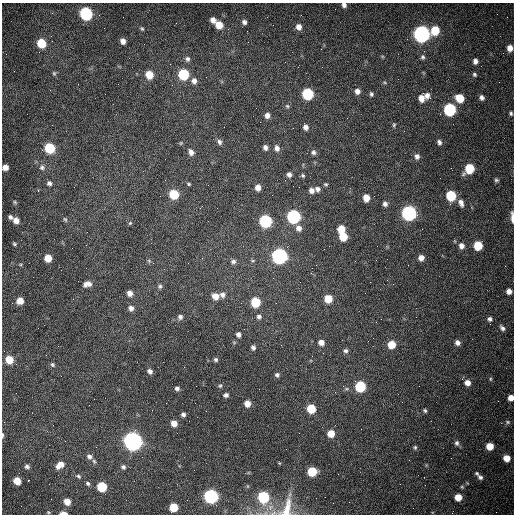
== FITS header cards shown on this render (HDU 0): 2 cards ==
NAXIS1  =                  512 /fastest changing axis
NAXIS2  =                  512 /next to fastest changing axis

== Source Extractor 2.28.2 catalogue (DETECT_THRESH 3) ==
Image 512 x 512 px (HDU 0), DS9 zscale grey, 1 PNG px = 1 image px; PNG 516 x 516 px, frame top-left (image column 1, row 512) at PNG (2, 3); no overlay
Background 1530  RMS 24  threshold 70.7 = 3 sigma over >= 5 px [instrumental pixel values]
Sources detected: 157; all 157 listed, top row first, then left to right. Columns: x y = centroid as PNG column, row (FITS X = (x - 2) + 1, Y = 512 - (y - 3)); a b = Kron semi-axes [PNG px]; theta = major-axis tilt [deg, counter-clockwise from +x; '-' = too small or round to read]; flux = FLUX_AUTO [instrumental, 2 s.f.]
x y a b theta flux
344 5 5 5 - 5.5e+03
86 13 7 7 - 2.3e+05
213 20 6 5 - 9.5e+03
244 22 6 5 - 4.7e+03
219 25 7 6 - 2.3e+04
299 27 7 6 - 8.8e+03
142 28 6 4 -48 2.2e+03
435 31 7 6 - 4.6e+04
421 34 7 7 - 7.3e+05
51 36 3 2 - 1.2e+03
123 41 6 5 - 8.4e+03
41 43 7 6 - 4.6e+04
510 48 7 6 - 1.2e+04
423 57 7 6 - 3.4e+03
187 59 6 6 - 4.7e+03
475 61 6 5 - 6.4e+03
54 73 6 5 - 2.6e+03
183 74 7 6 - 9.8e+04
474 74 6 5 - 2.8e+03
149 75 7 6 - 2.7e+04
194 81 7 7 - 7.1e+03
357 91 7 6 - 7.9e+03
105 94 2 2 - 7.4e+02
308 94 7 6 - 1.3e+05
371 94 6 5 - 3.2e+03
427 95 8 7 - 8.4e+03
482 97 6 5 - 5.2e+03
421 98 8 7 - 1.2e+04
460 98 7 6 - 3.2e+04
287 106 6 5 - 3.0e+03
450 110 7 6 - 2.0e+05
511 113 5 4 - 2.6e+03
267 115 6 6 - 7.6e+03
394 125 7 4 -89 2.4e+03
306 127 6 6 - 7.5e+03
293 128 2 2 - 7.3e+02
219 142 8 5 -66 4.6e+03
439 142 6 4 -69 4.4e+03
181 143 5 4 - 1.8e+03
265 147 7 5 -65 5.5e+03
49 148 7 6 - 7.2e+04
277 148 8 6 -73 7.2e+03
191 152 8 6 -66 7.4e+03
313 152 7 7 - 4.9e+03
417 156 7 6 - 5.9e+03
5 167 5 5 - 1.0e+04
42 167 8 8 - 5.3e+03
469 169 7 6 - 6.0e+04
289 175 7 6 - 5.3e+03
303 175 6 5 - 2.6e+03
496 180 6 5 - 3.0e+03
49 183 6 6 - 4.3e+03
189 184 5 4 - 2.0e+03
326 184 5 4 - 2.3e+03
258 187 6 5 - 1.1e+04
299 187 2 2 - 9.1e+02
317 189 7 6 - 5.2e+03
311 190 7 6 - 7.2e+03
174 194 6 6 - 6.1e+04
451 196 7 6 - 8.7e+04
366 198 6 5 - 1.8e+04
15 202 6 4 -47 2.2e+03
461 203 10 6 -70 7.8e+03
385 204 6 5 - 5.4e+03
409 213 7 7 - 4.4e+05
293 216 7 7 - 2.7e+05
10 217 6 5 - 3.9e+03
512 217 11 3 -87 1.1e+04
65 219 7 5 -61 2.6e+03
16 221 7 6 - 1.0e+04
265 221 7 7 - 2.0e+05
130 223 6 4 45 1.8e+03
299 228 7 7 - 8.3e+03
341 229 6 6 - 2.7e+04
343 236 6 6 - 3.4e+04
15 244 5 4 - 2.5e+03
478 245 6 6 - 4.8e+04
461 246 7 6 - 8.5e+03
279 256 7 7 - 5.4e+05
48 258 6 6 - 2.2e+04
202 258 2 2 - 7.5e+02
421 258 6 6 - 9.3e+03
253 260 6 3 19 1.9e+03
149 261 6 4 -47 2.4e+03
233 261 7 6 - 4.6e+03
273 278 2 2 - 7.8e+02
87 284 9 6 13 8.7e+03
160 286 6 5 - 3.2e+03
509 291 5 5 - 9.0e+03
130 293 6 6 - 8.6e+03
223 295 7 7 - 5.5e+03
215 296 7 6 - 1.4e+04
328 299 6 6 - 3.2e+04
20 301 6 6 - 1.6e+04
255 302 6 6 - 6.8e+04
276 303 2 2 - 1.1e+03
131 308 7 6 - 6.6e+03
180 317 7 6 - 4.3e+03
259 317 6 6 - 4.4e+03
381 319 2 2 - 7.6e+02
490 319 6 5 - 4.3e+03
502 328 7 5 -53 4.6e+03
238 334 6 5 - 5.8e+03
321 342 7 6 - 9.7e+03
457 343 6 5 - 6.2e+03
391 344 6 6 - 3.2e+04
253 347 5 4 - 4.4e+03
346 351 6 5 - 3.9e+03
9 360 7 6 - 3.0e+04
216 360 5 5 - 3.0e+03
53 365 6 5 - 3.1e+03
150 371 6 5 - 5.2e+03
277 375 5 5 - 3.6e+03
490 379 6 4 -90 1.9e+03
467 383 6 6 - 1.1e+04
220 386 5 5 - 2.4e+03
360 386 7 6 - 1.0e+05
177 388 6 5 - 4.1e+03
226 395 5 4 - 4.2e+03
511 398 5 5 - 1.1e+04
247 404 6 5 - 1.4e+04
311 409 6 6 - 4.4e+04
425 411 5 4 - 2.7e+03
183 414 5 4 - 4.1e+03
508 422 7 5 -28 2.6e+03
174 423 6 5 - 1.3e+04
331 433 6 5 - 2.4e+04
2 435 7 3 90 2.7e+03
133 441 8 7 - 1.3e+06
457 443 7 6 - 4.6e+03
490 446 6 5 - 2.4e+04
415 447 6 5 - 2.5e+03
89 457 7 6 - 6.0e+03
506 458 6 5 - 1.9e+04
94 461 6 4 -67 2.8e+03
279 463 5 3 - 1.2e+03
60 465 10 7 38 1.4e+04
27 467 6 5 - 4.2e+03
123 467 6 5 - 3.9e+03
312 471 6 6 - 6.0e+04
477 473 6 4 -41 2.8e+03
78 476 7 5 -27 3.2e+03
480 477 7 5 -35 4.2e+03
28 480 3 2 - 1.7e+03
17 481 6 5 - 2.2e+04
88 483 6 5 - 3.2e+03
102 487 6 6 - 7.5e+04
211 496 7 6 - 4.2e+05
263 497 6 6 - 1.5e+05
458 497 6 5 - 2.0e+04
316 498 2 2 - 3.3e+03
67 502 6 5 - 1.6e+04
173 507 6 6 - 4.2e+04
287 508 28 12 71 2.9e+04
48 512 5 4 - 1.6e+03
63 513 6 3 0 1.2e+04
273 513 10 6 27 6.3e+03
At the frame edge (FLAGS 8, measured only in part): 9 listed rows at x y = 344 5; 510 48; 5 167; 512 217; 511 398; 2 435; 287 508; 63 513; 273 513